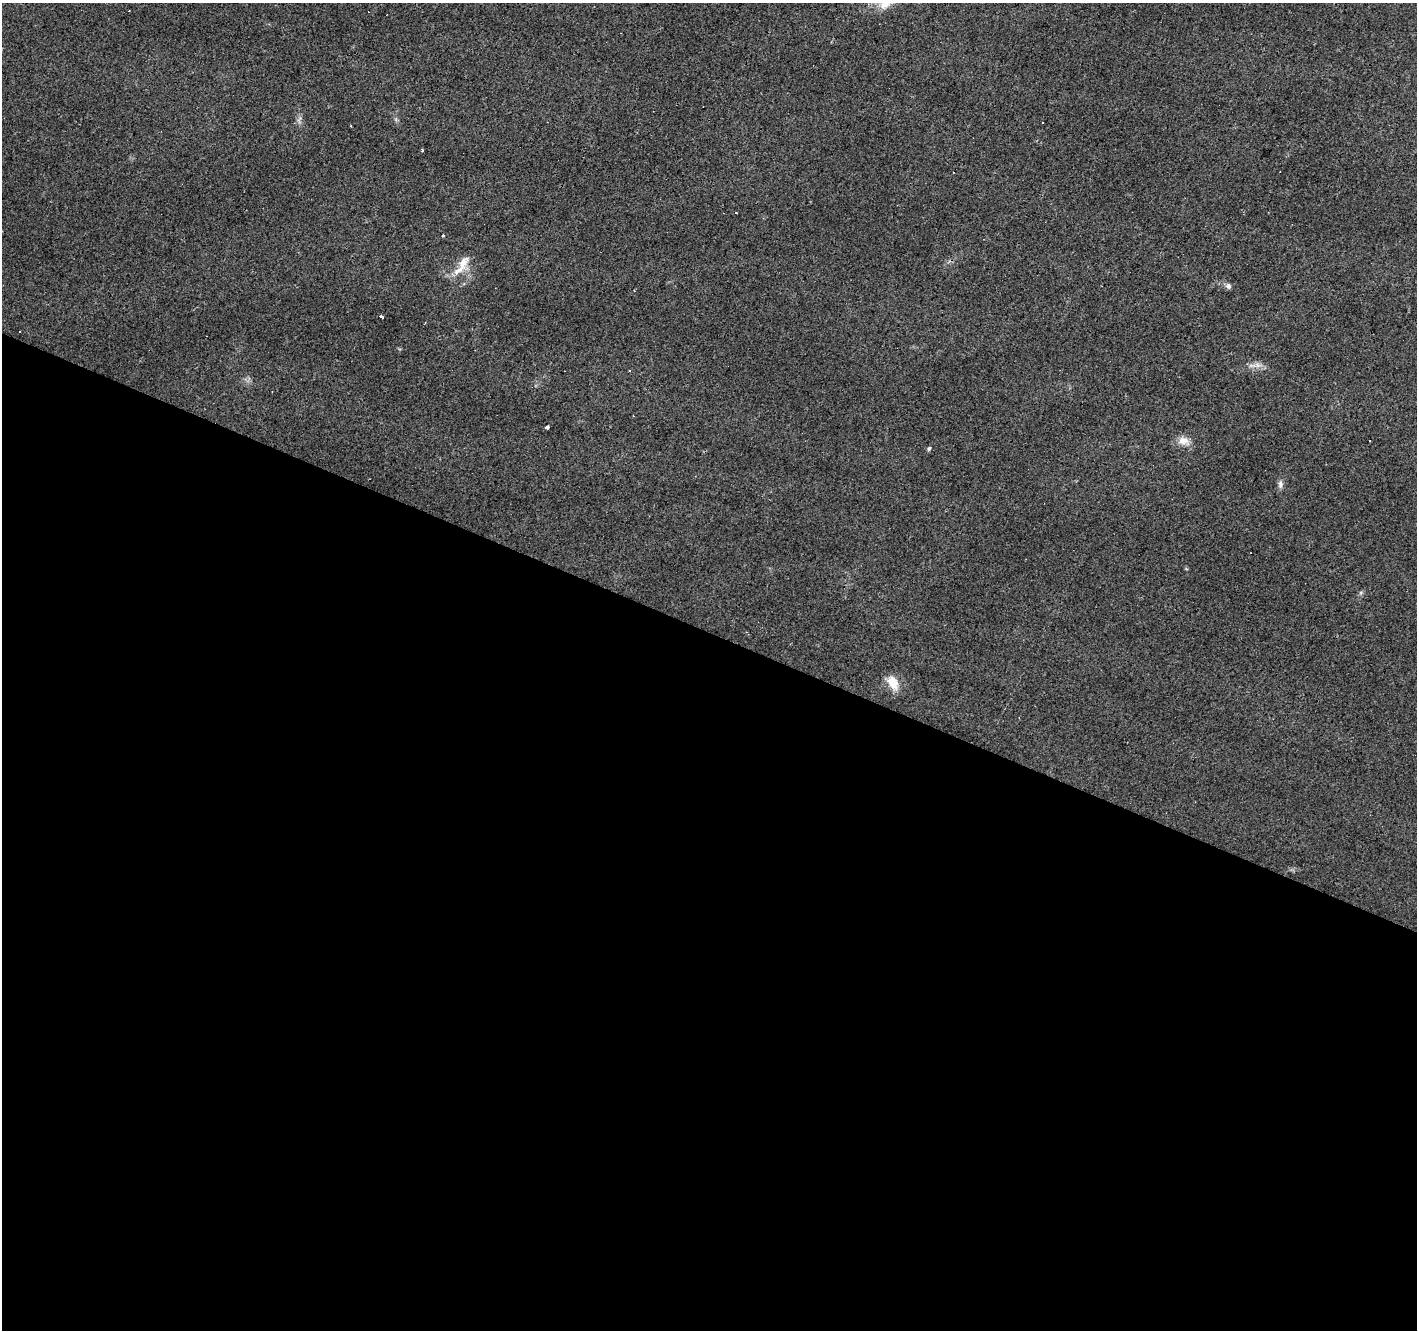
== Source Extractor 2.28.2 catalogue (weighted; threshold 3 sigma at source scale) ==
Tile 14 of 4 x 4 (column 2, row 4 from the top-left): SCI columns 1420-2834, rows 267-1594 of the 5663 x 5777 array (HDU 1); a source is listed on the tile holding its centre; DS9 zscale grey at full resolution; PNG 1419 x 1332 px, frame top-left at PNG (2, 3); no overlay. Shown black and unused: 53% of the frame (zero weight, under 2 of 3 exposures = <1% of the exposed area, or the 3 px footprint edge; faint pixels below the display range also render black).
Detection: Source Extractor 2.28.2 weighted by HDU 2 'WHT'; one run over the whole footprint, this tile lists its part. Background 0.0202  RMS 0.0061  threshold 0.0272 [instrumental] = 3 sigma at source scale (4.5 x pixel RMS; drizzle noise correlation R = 1.50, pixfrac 1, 0.0396/0.0396 arcsec/px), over >= 5 px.
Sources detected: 21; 5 cosmic-ray / hot-pixel residue — not listed; the other 16 listed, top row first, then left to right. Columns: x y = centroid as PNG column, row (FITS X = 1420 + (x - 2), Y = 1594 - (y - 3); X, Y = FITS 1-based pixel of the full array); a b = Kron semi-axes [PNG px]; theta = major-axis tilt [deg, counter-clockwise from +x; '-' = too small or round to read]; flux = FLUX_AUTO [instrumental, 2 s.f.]
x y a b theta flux
885 3 16 14 90 7.8
1042 122 3 2 - 0.42
422 150 4 2 - 0.62
736 213 3 2 - 1.2
442 235 3 3 - 3
462 265 33 10 57 9.7
1228 286 8 6 -58 1.9
381 317 4 3 - 4.3
20 332 2 2 - 0.52
1257 365 9 6 -22 2.8
630 370 3 3 - 2.5
547 427 3 3 - 9.6
1183 441 16 10 -13 5.6
929 448 5 5 - 1
1280 484 11 6 89 2.3
893 682 19 12 -56 9.1
Isophote crosses this tile's border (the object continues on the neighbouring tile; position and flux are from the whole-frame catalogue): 1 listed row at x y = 885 3